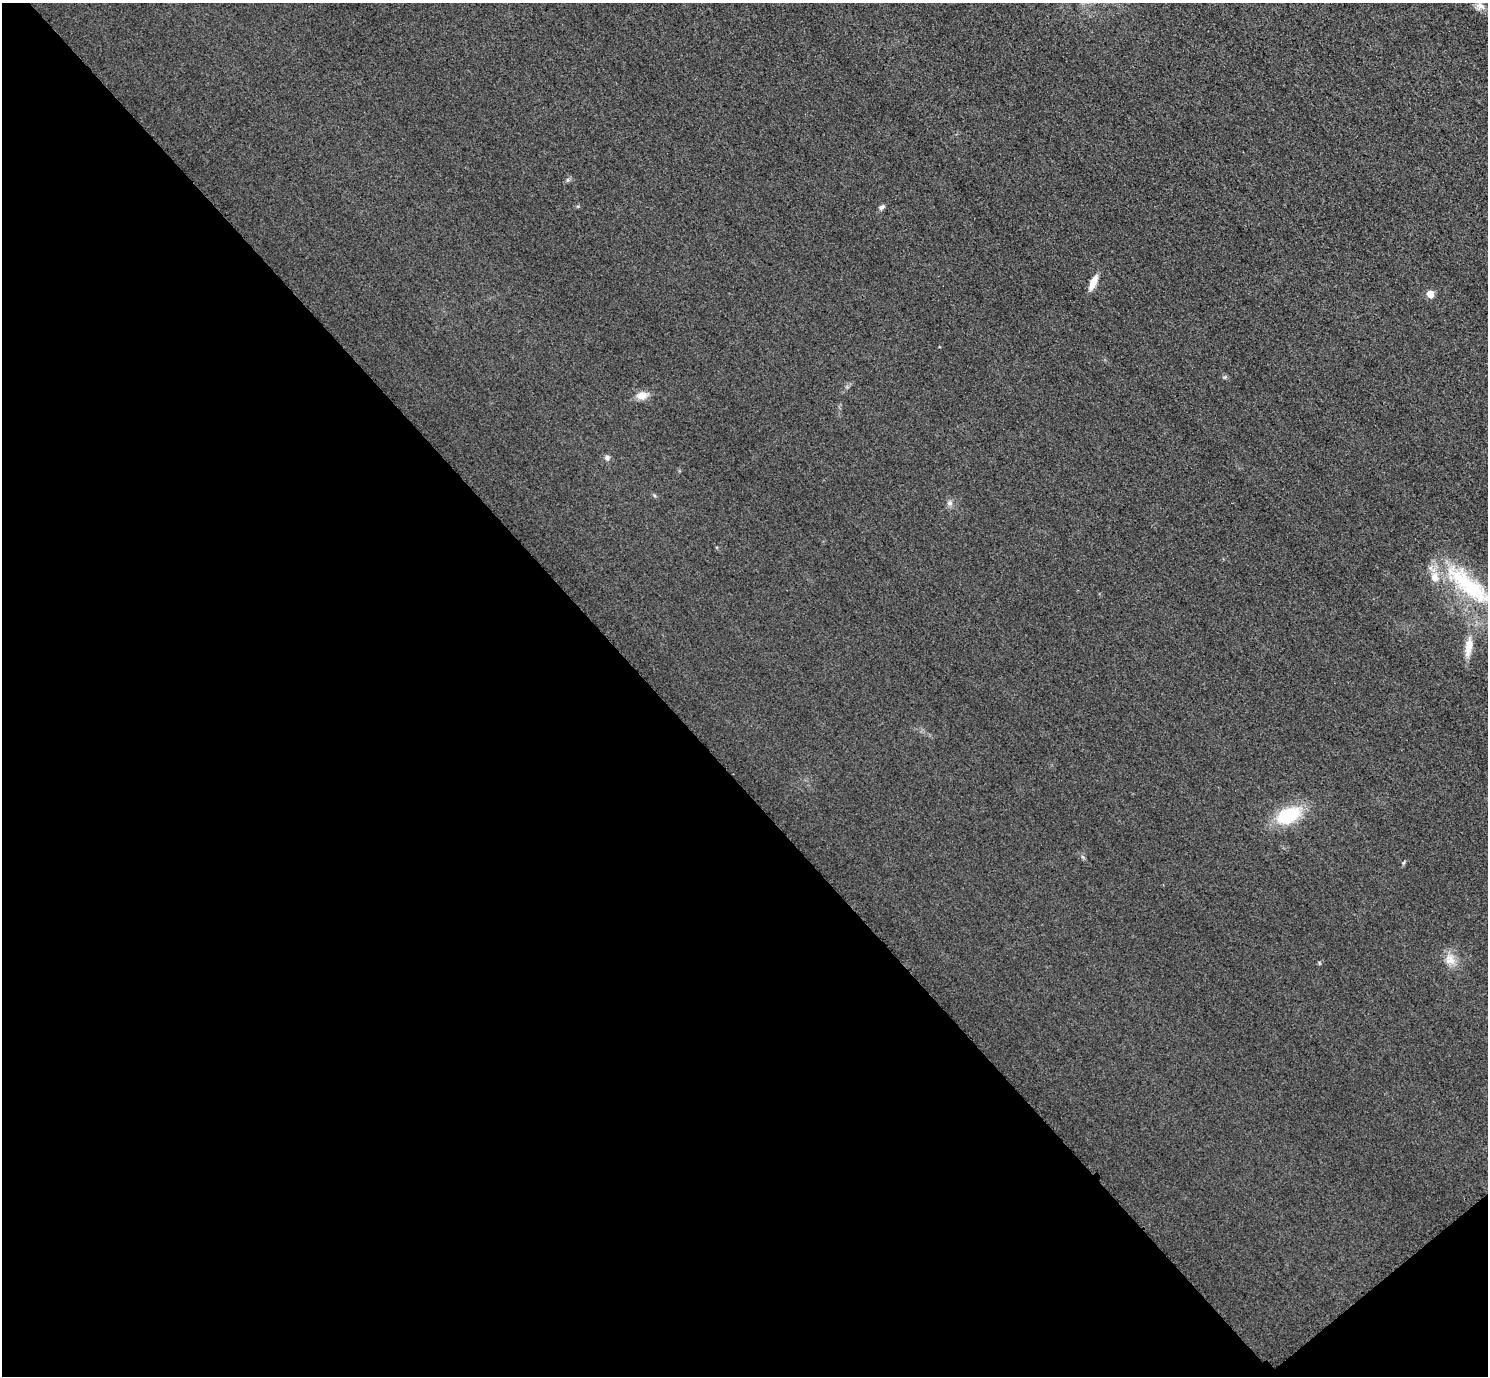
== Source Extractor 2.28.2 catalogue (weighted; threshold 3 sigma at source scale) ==
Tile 14 of 4 x 4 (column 2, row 4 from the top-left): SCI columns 1518-3003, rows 184-1557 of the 6005 x 6003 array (HDU 1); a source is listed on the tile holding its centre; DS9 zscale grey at full resolution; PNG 1490 x 1378 px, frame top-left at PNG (2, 3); no overlay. Shown black and unused: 45% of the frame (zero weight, under 3 of 4 exposures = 3% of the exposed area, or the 3 px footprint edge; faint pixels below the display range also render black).
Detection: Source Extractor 2.28.2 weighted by HDU 2 'WHT'; one run over the whole footprint, this tile lists its part. Background 0.0531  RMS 0.016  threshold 0.0724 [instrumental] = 3 sigma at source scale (4.5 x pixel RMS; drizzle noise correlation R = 1.50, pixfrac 1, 0.05/0.05 arcsec/px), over >= 5 px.
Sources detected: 15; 2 inside a brighter listed object's ellipse — not listed separately; the other 13 listed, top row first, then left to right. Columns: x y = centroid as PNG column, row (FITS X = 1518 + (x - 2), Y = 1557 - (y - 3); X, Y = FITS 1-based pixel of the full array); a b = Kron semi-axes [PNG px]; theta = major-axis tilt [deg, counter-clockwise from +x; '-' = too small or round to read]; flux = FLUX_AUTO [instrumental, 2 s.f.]
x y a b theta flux
1480 6 14 8 -19 10
567 180 6 4 71 2.4
882 207 9 5 34 3.9
1093 282 18 7 67 18
1430 294 5 5 - 25
642 396 14 10 11 14
607 458 7 6 - 5.2
950 503 8 6 -21 4.6
1468 585 73 20 -42 140
1468 647 27 9 81 23
1288 815 27 16 26 80
1403 862 7 3 71 2
1450 959 16 12 -45 18